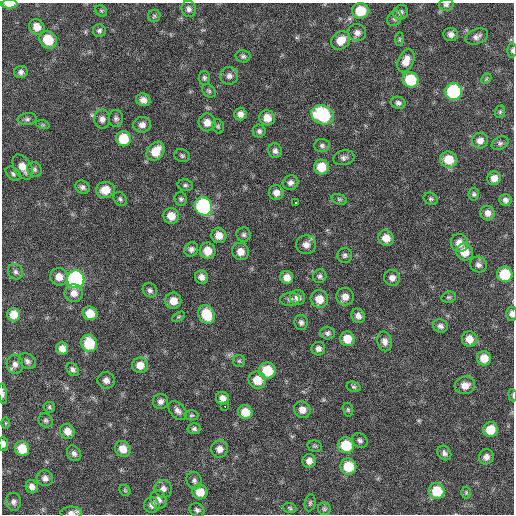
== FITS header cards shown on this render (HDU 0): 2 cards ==
NAXIS1  =                  512 / Axis length
NAXIS2  =                  512 / Axis length

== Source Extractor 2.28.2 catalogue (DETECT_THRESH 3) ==
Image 512 x 512 px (HDU 0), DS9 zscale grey, 1 PNG px = 1 image px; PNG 516 x 516 px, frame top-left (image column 1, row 512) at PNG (2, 3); each listed source drawn as its Kron ellipse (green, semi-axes under 4 px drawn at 4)
Background 60.7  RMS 8.4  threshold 25.2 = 3 sigma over >= 5 px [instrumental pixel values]
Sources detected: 166; all 166 listed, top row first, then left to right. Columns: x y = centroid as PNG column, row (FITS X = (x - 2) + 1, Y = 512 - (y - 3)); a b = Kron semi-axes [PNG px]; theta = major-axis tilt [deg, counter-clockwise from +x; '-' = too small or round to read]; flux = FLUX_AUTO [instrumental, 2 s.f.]
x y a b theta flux
9 4 8 4 -2 6000
446 5 7 6 - 1300
189 9 8 7 - 2200
101 11 6 5 - 770
360 11 8 8 - 15000
401 12 8 7 - 2100
154 16 6 6 - 1100
394 18 8 6 53 1600
37 27 8 7 - 5200
99 31 6 6 - 1500
357 33 9 8 - 3000
451 34 7 6 - 2400
477 36 12 7 22 2500
399 39 7 4 89 840
48 40 9 8 - 14000
341 40 10 8 41 7400
512 50 7 4 -89 990
243 56 7 6 - 1400
406 61 12 7 65 5800
21 72 7 6 - 1800
229 76 9 9 - 2500
204 78 7 5 -85 1200
486 79 6 4 46 720
410 80 8 7 - 20000
209 91 8 5 -44 1100
454 92 8 8 - 61000
143 100 7 6 - 2900
398 103 7 6 - 1800
500 112 6 5 - 890
240 114 6 6 - 2900
323 115 11 9 -22 41000
116 118 8 7 - 1700
267 118 8 7 - 6000
27 119 9 6 7 1600
102 119 9 8 - 2800
207 122 9 8 - 4300
43 125 7 4 -18 690
142 125 9 8 - 3000
218 126 7 5 -75 1000
259 131 6 6 - 1500
123 139 7 7 - 16000
480 141 8 7 - 3500
500 143 9 6 27 1500
322 146 7 6 - 1500
155 151 10 8 51 10000
275 151 7 7 - 2000
182 156 8 6 -24 1100
344 158 10 7 14 2100
449 160 8 8 - 11000
23 167 14 8 -58 6500
321 167 7 7 - 11000
34 170 8 7 - 1600
13 174 8 5 -41 1400
494 178 7 6 - 4000
291 183 8 7 - 2200
185 185 7 6 - 1200
82 187 7 6 - 1800
105 190 9 8 - 8100
276 193 7 7 - 3500
474 194 6 5 - 1100
120 199 7 6 - 1300
181 199 7 6 - 1300
339 199 8 5 -19 1000
431 199 7 6 - 1200
505 200 6 6 - 1900
295 202 3 3 - 2600
203 206 9 8 - 79000
488 213 7 7 - 3100
171 216 8 7 - 6500
219 235 8 7 - 5400
244 235 7 7 - 1500
386 238 8 7 - 6100
459 243 9 8 - 5200
306 245 10 9 - 3900
191 249 7 6 - 2300
207 251 8 8 - 7200
241 252 8 8 - 5100
465 252 8 8 - 8100
345 255 7 7 - 1500
478 265 8 7 - 2200
15 272 8 7 - 1700
505 274 8 7 - 21000
320 276 7 6 - 1600
59 277 9 8 - 5600
201 277 7 6 - 3200
287 278 6 6 - 4300
392 278 8 8 - 2900
76 279 9 8 - 130000
150 290 7 6 - 1600
74 293 9 9 - 3900
297 297 7 7 - 3100
345 297 9 8 - 4300
449 297 7 5 13 1000
290 299 10 6 6 1900
319 299 9 8 - 6600
173 301 8 8 - 5800
90 313 7 6 - 8600
206 314 10 8 -67 17000
511 314 7 5 -88 2000
14 315 7 6 - 7100
358 316 7 6 - 2800
178 317 7 4 30 830
301 322 8 6 -79 1700
440 326 7 6 - 1800
328 333 7 6 - 1600
347 339 7 7 - 8100
469 339 8 7 - 5100
385 341 10 7 -77 2800
89 343 9 7 -69 19000
62 349 6 6 - 4100
318 349 7 6 - 2600
484 358 7 7 - 7100
27 361 9 7 -37 2000
239 361 6 6 - 1000
15 364 9 8 - 2800
140 365 8 7 - 5300
73 369 7 5 -56 1700
267 371 8 8 - 16000
106 380 8 8 - 2900
257 380 9 8 - 8500
465 385 10 8 15 5100
354 387 7 5 -16 1100
3 394 10 3 -85 1300
513 395 6 3 -82 550
223 398 7 6 - 3200
161 402 7 7 - 2400
225 406 2 2 - 2500
49 407 6 5 - 930
302 410 8 8 - 4000
348 410 7 5 -74 960
178 411 11 7 -47 2600
245 412 7 7 - 8200
191 415 7 5 1 920
46 420 7 6 - 1300
6 423 6 4 90 630
194 429 6 5 - 1300
490 430 7 7 - 10000
67 431 8 7 - 4900
360 440 8 6 -41 1600
3 444 7 5 -87 2400
346 445 8 8 - 18000
315 446 7 5 -11 940
22 449 7 7 - 11000
123 449 8 7 - 6200
220 449 8 8 - 3900
74 453 8 6 -60 2000
444 453 8 6 -50 1700
486 457 7 7 - 2800
309 461 7 6 - 3300
348 466 8 8 - 15000
45 478 8 8 - 2700
194 481 9 7 -66 1800
32 487 6 6 - 2800
163 489 9 8 - 2900
125 490 6 5 - 750
437 491 8 8 - 16000
200 492 8 7 - 7100
466 493 6 5 - 750
158 500 9 7 -63 3200
13 502 9 7 -80 2100
310 503 8 5 81 1200
152 505 8 7 - 2500
290 508 7 5 -19 880
324 509 6 6 - 1100
197 510 8 6 -36 1500
71 513 11 6 1 2600
At the frame edge (FLAGS 8, measured only in part): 8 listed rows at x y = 9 4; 446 5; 512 50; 511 314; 3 394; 513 395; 3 444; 71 513